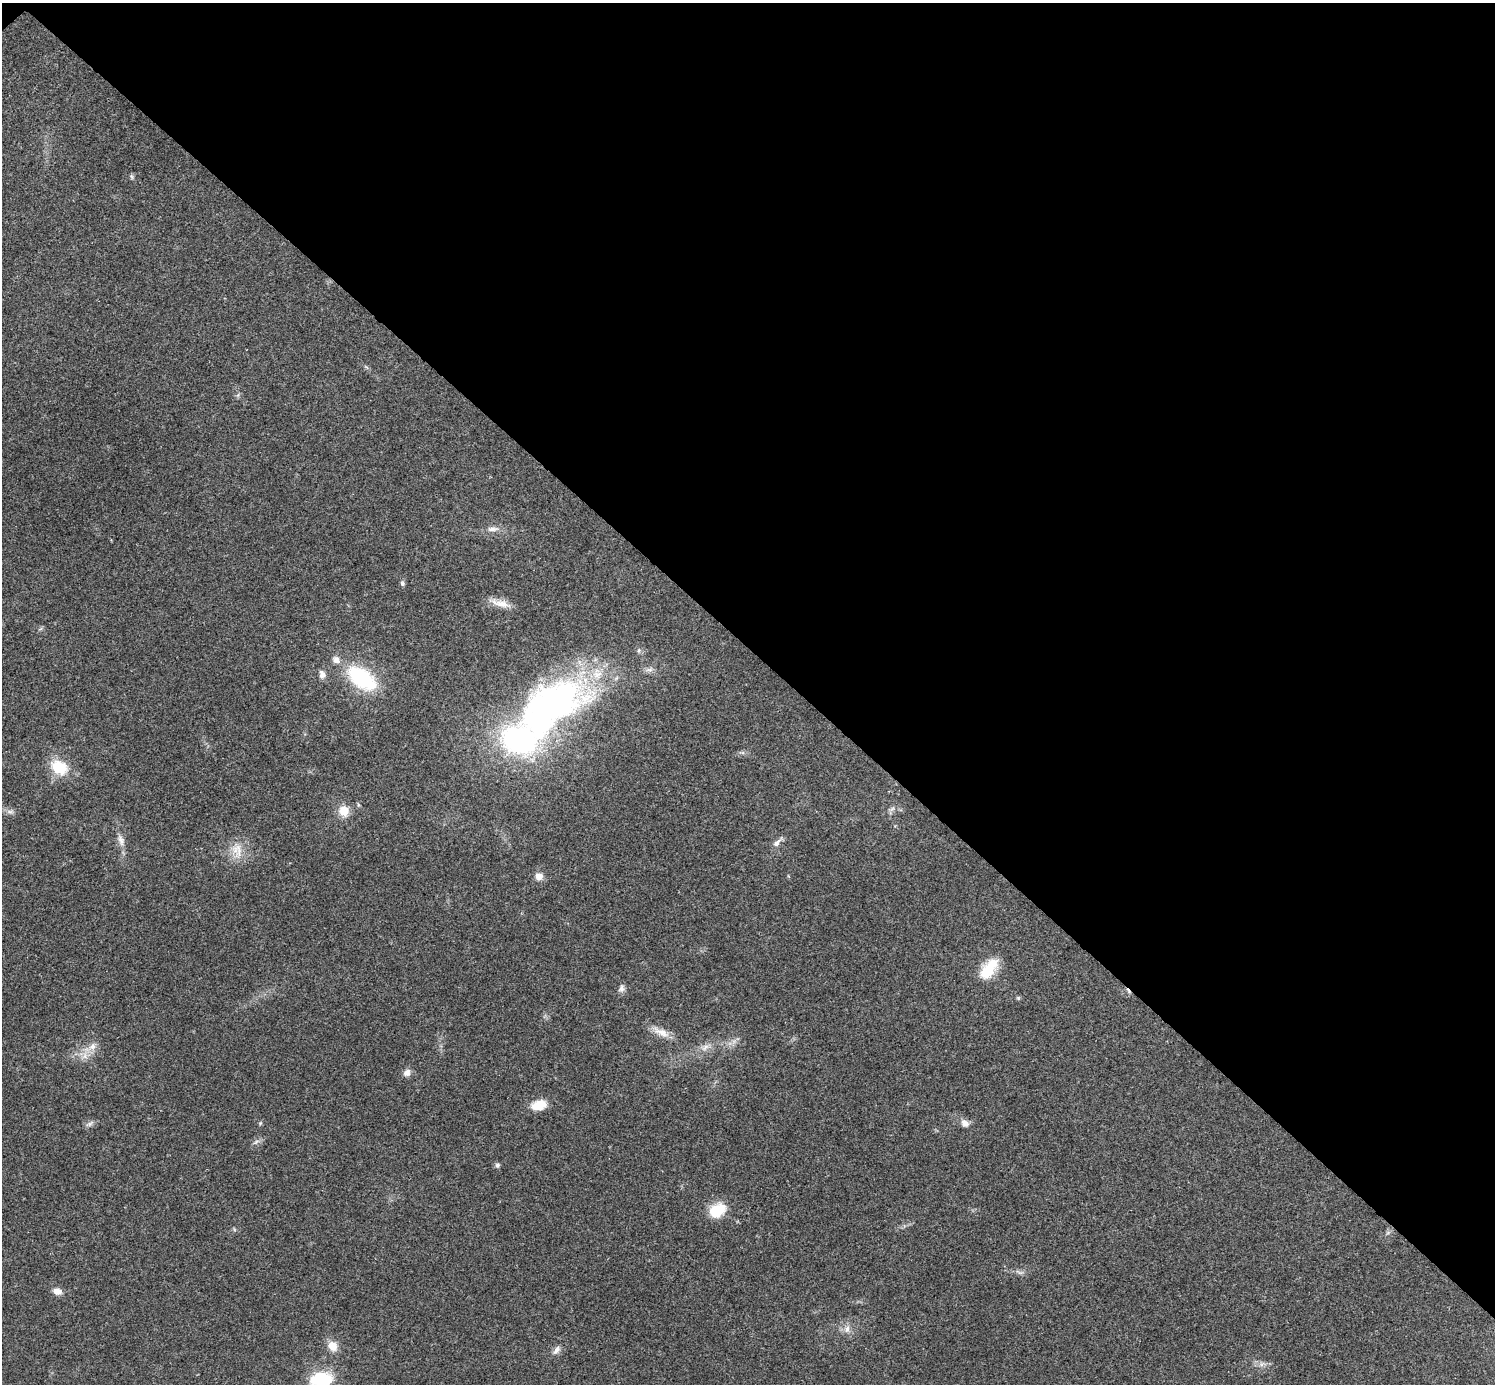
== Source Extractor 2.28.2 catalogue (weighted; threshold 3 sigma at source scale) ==
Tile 3 of 4 x 4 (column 3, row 1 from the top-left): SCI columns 2992-4484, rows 4303-5684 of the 5985 x 5985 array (HDU 1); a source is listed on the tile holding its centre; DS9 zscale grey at full resolution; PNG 1497 x 1386 px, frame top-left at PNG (2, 3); no overlay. Shown black and unused: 47% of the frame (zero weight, under 3 of 4 exposures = <1% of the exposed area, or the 3 px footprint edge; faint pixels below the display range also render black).
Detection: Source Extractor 2.28.2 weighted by HDU 2 'WHT'; one run over the whole footprint, this tile lists its part. Background 0.0215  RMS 0.0043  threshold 0.0192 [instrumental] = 3 sigma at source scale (4.5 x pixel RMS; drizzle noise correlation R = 1.50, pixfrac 1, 0.05/0.05 arcsec/px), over >= 5 px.
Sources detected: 45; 1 too faint to see at this stretch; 1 inside a brighter object's white glare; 1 cosmic-ray / hot-pixel residue — not listed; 1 inside a brighter listed object's ellipse — not listed separately; the other 41 listed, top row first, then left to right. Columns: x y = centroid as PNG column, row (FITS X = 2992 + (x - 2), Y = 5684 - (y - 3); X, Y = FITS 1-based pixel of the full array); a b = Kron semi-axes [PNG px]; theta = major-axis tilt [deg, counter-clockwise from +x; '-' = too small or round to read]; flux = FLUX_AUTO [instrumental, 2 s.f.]
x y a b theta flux
132 176 7 5 -57 0.78
238 395 7 4 71 0.69
493 529 18 7 3 2.9
402 583 7 5 -66 0.88
500 603 29 8 -15 5.3
639 650 7 5 89 1
336 660 11 9 -45 2.6
649 669 13 5 8 1.7
322 674 11 8 -73 2.3
362 678 31 17 -36 38
555 703 95 48 21 160
59 767 23 17 -31 13
892 809 11 5 45 1.3
344 811 12 11 - 6.1
10 812 11 5 0 1.5
121 840 18 7 -72 3.2
777 843 17 6 46 2.2
237 851 25 15 -76 7.9
539 876 10 9 - 2.9
989 969 29 15 53 12
622 988 11 7 79 1.6
1018 998 6 5 - 0.6
661 1032 25 9 -26 5
91 1047 22 9 32 5.5
705 1047 12 7 38 2.7
407 1073 10 8 47 2.3
539 1105 18 11 12 7.8
260 1123 5 5 - 0.57
965 1123 11 8 -41 2.7
90 1124 14 5 27 1.5
256 1142 10 4 32 1.2
497 1165 7 6 - 1
717 1210 21 15 28 11
1388 1232 7 4 19 0.8
1019 1272 13 5 -16 1.6
57 1291 11 8 -14 2.8
847 1329 11 6 87 2.3
333 1346 13 10 -45 5.1
556 1350 13 7 53 2.2
1262 1364 8 6 46 1.4
321 1380 20 14 11 28
Isophote crosses this tile's border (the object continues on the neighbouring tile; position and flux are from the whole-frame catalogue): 1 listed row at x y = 321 1380